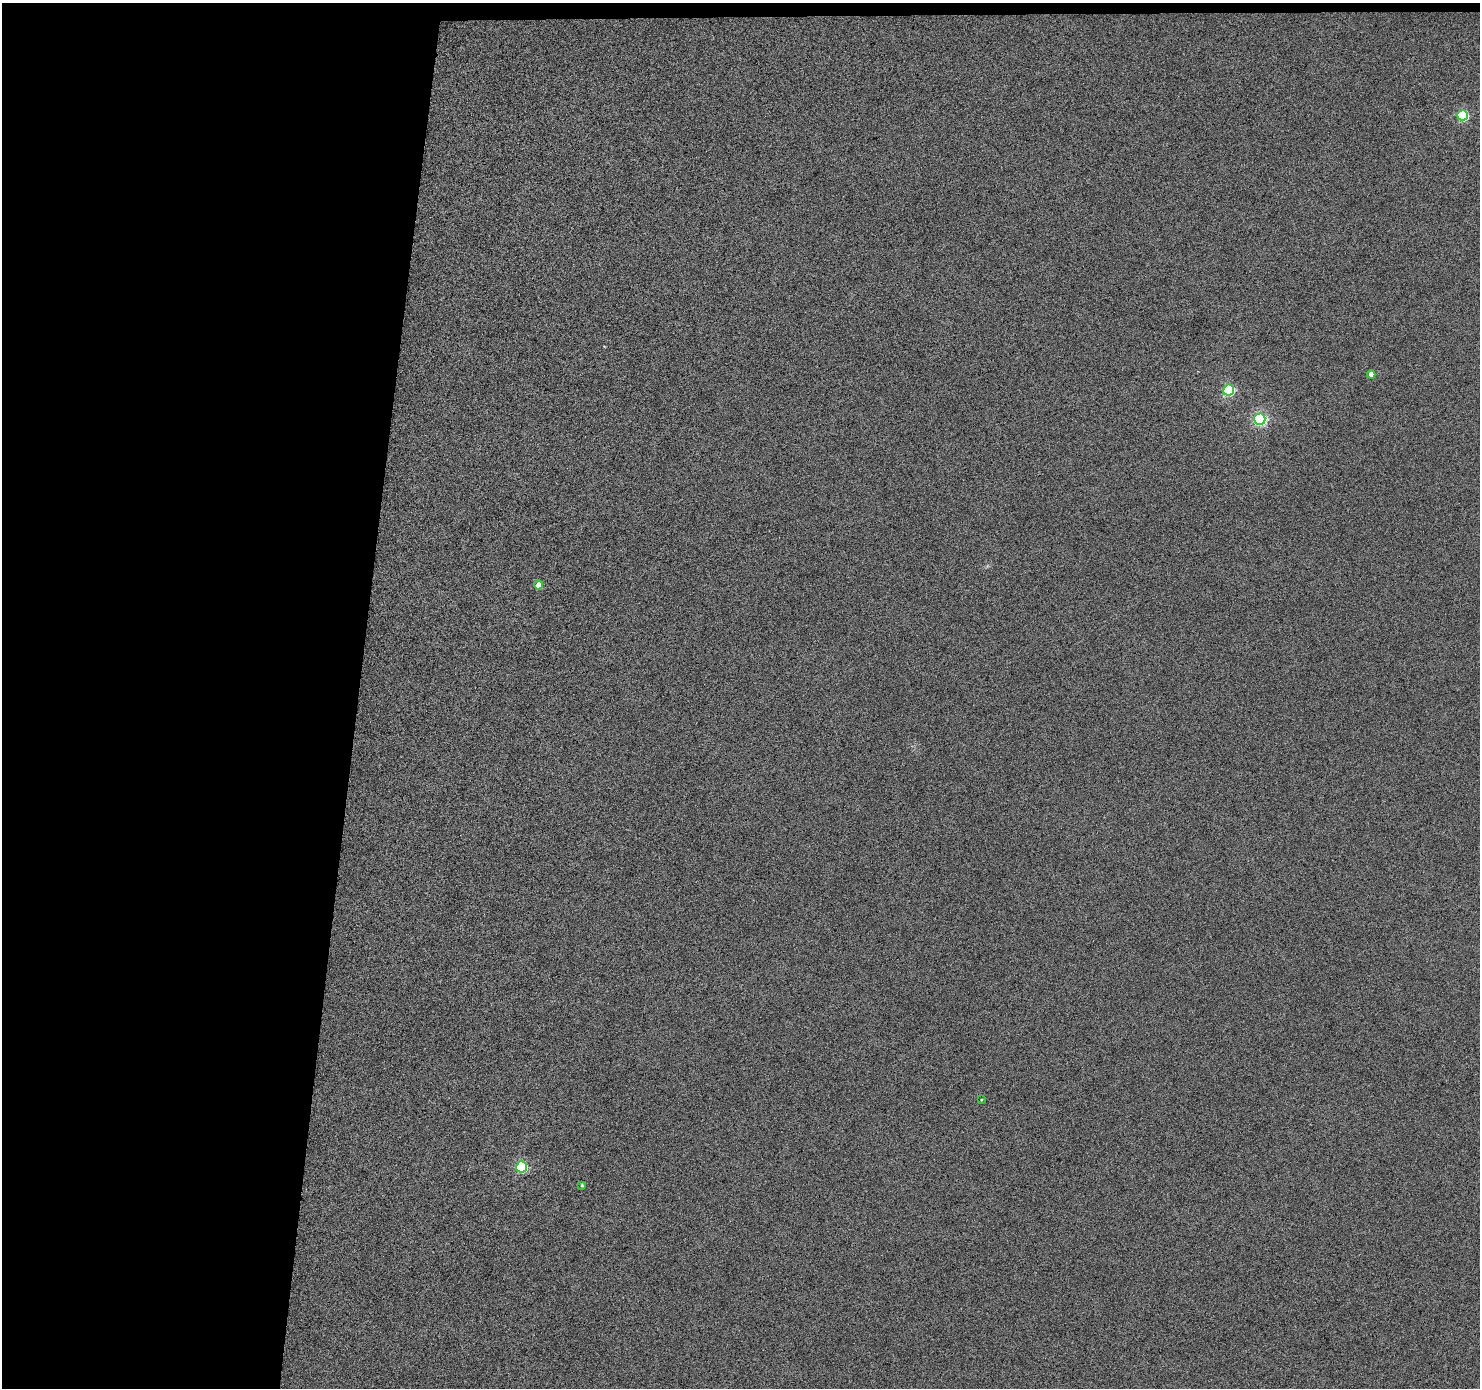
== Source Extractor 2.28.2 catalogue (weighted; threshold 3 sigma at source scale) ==
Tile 1 of 3 x 3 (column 1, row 1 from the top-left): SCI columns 1-1478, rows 2871-4256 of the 4438 x 4453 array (HDU 1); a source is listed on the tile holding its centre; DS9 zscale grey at full resolution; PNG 1482 x 1390 px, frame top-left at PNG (2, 3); each listed source drawn as its Kron ellipse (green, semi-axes under 4 px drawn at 4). Shown black and unused: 25% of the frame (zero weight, under 4 of 8 exposures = <1% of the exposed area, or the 3 px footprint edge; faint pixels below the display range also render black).
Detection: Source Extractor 2.28.2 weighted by HDU 2 'WHT'; one run over the whole footprint, this tile lists its part. Background 0.0187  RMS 0.26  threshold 1.05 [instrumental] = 3 sigma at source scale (4.09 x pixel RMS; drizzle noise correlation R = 1.36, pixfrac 0.8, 0.05/0.05 arcsec/px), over >= 5 px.
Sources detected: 8; all 8 listed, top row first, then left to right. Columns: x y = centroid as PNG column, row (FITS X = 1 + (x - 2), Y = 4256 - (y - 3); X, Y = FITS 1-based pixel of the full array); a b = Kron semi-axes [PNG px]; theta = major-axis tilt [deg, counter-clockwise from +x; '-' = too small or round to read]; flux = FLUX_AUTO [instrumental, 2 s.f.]
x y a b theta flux
1463 115 5 5 - 1900
1371 374 4 4 - 170
1229 390 5 5 - 2500
1260 419 6 5 - 3900
538 585 4 4 - 270
981 1100 3 3 - 19
522 1167 5 5 - 2400
582 1185 4 3 - 35